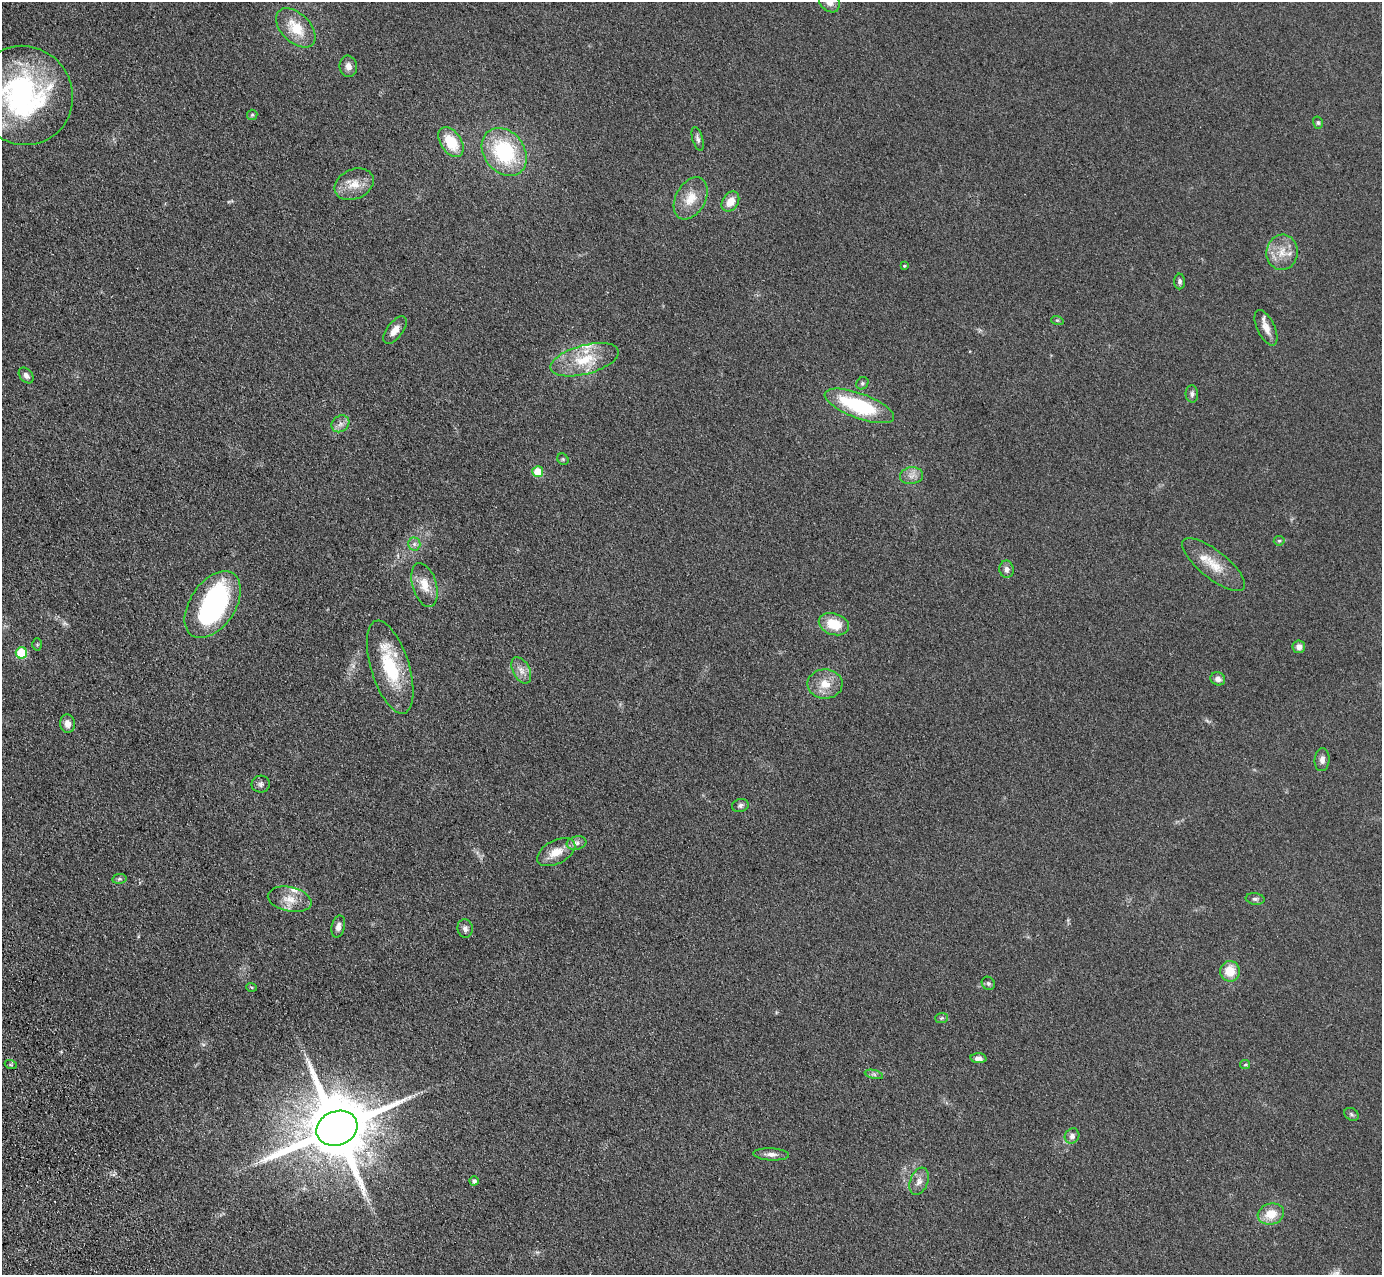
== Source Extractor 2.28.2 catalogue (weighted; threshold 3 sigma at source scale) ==
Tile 7 of 4 x 4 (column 3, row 2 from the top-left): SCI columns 2871-4250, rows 2760-4032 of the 5741 x 5645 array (HDU 1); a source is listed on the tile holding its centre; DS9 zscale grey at full resolution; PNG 1384 x 1277 px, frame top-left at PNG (2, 2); each listed source drawn as its Kron ellipse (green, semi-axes under 4 px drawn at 4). Shown black and unused: <1% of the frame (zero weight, under 3 of 4 exposures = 6% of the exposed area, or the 3 px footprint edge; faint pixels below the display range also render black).
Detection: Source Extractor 2.28.2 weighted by HDU 2 'WHT'; one run over the whole footprint, this tile lists its part. Background 0.119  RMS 0.0088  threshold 0.0394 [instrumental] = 3 sigma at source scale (4.5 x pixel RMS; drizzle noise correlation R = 1.50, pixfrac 1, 0.05/0.05 arcsec/px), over >= 5 px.
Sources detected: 73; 1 too faint to see at this stretch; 1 inside a brighter object's white glare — neither listed nor drawn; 4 inside a brighter listed object's ellipse — not listed separately; the other 67 listed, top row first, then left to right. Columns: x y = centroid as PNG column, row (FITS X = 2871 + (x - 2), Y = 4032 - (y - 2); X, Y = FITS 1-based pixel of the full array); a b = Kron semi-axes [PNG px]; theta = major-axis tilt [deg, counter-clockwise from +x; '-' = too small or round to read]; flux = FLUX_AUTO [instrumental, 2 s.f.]
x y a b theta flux
829 2 11 9 -48 7.9
296 28 24 14 -44 23
348 66 10 9 - 5.5
23 95 50 48 -44 180
252 115 5 5 - 1.2
1318 123 6 5 - 1.4
698 139 12 5 -73 2.8
451 142 17 10 -56 26
504 152 26 20 -52 72
354 184 20 15 25 14
691 198 23 15 61 17
730 202 11 8 55 9.9
1282 252 18 15 82 15
904 266 3 3 - 0.86
1180 281 8 5 89 2.2
1057 320 6 4 -18 1.1
1266 328 19 8 -64 8.5
395 330 16 8 53 7.4
585 360 35 14 15 31
26 375 9 6 -50 3.5
862 383 6 5 - 1.6
1192 394 8 6 -86 2.4
859 406 37 12 -20 68
340 424 9 8 - 4.1
563 459 6 5 - 1.4
538 472 5 5 - 24
911 476 11 8 7 5.6
1279 541 5 5 - 1.2
414 544 6 6 - 2.7
1214 565 38 14 -39 20
1006 569 8 7 - 3.7
424 585 22 12 -73 13
213 605 37 22 56 150
834 624 15 10 -17 21
37 644 6 5 - 1.2
1299 647 6 6 - 4.1
21 653 5 5 - 41
390 667 48 19 -73 52
521 670 14 8 -63 6.6
1218 679 7 6 - 4
825 684 17 15 -2 14
67 724 9 7 -82 5.8
1322 760 11 7 84 4.2
261 784 9 8 - 3
740 805 8 6 15 2.6
576 843 10 6 11 3.7
556 852 21 11 28 13
119 879 7 5 10 1.7
290 899 22 12 -12 14
1255 899 9 5 -7 2.3
338 927 11 6 77 4.5
465 928 9 7 -81 3.5
1230 971 10 10 - 17
988 983 7 6 - 2
252 987 5 3 - 0.97
941 1018 6 5 - 1.4
978 1058 8 5 -4 3.5
11 1065 6 4 -18 1.3
1245 1065 5 4 - 1.1
874 1074 9 4 -14 2
1351 1114 7 6 - 2
337 1128 21 17 22 9300
1072 1136 8 7 - 3.6
771 1154 18 6 -3 5
474 1181 4 4 - 2.7
919 1181 14 8 70 5.8
1271 1214 13 10 15 16
Isophote crosses this tile's border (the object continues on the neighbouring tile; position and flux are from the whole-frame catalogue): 2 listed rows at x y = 829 2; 23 95